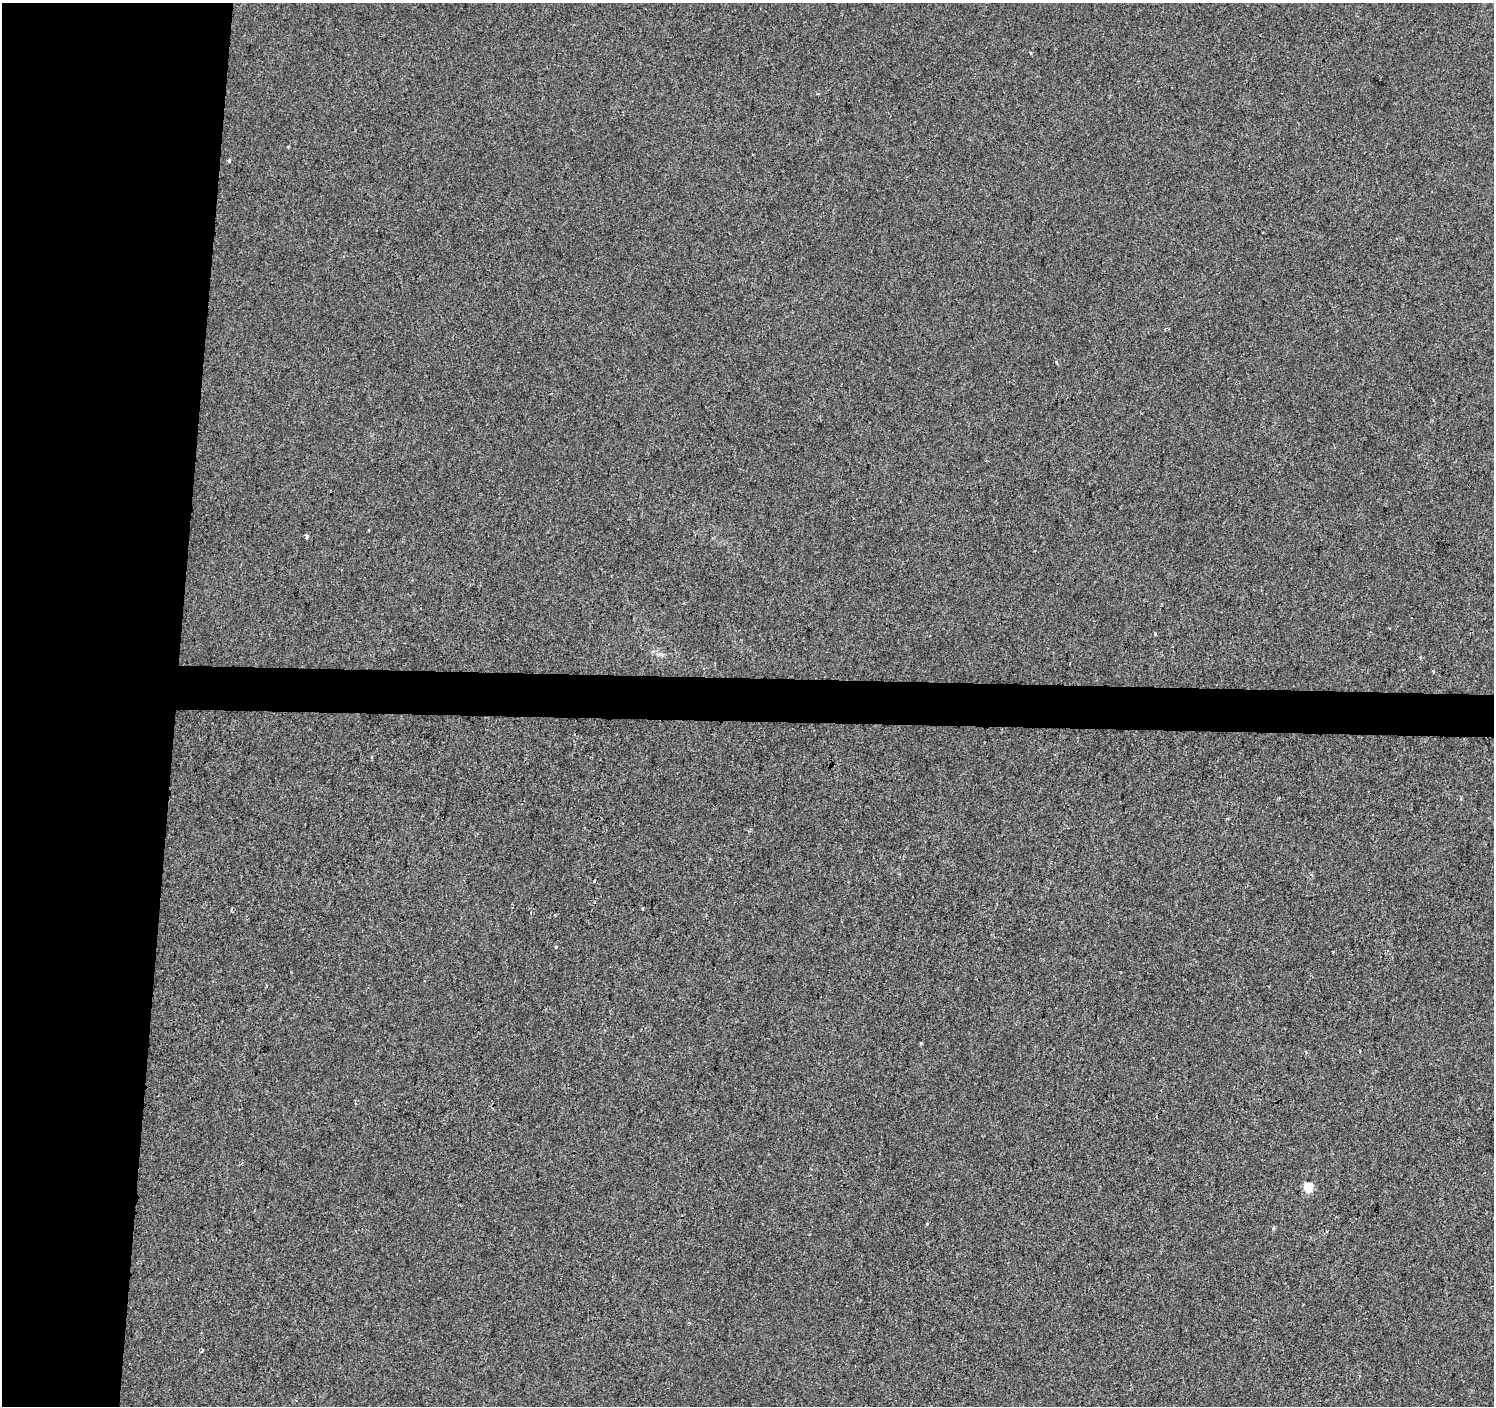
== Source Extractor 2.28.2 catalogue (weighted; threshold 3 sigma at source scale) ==
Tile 4 of 3 x 3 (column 1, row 2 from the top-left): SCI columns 7-1498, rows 1687-3090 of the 4483 x 4722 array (HDU 1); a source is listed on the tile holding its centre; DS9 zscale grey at full resolution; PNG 1496 x 1408 px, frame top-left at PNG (2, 3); no overlay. Shown black and unused: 14% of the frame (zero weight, under 2 of 3 exposures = <1% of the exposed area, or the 3 px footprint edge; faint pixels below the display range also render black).
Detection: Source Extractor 2.28.2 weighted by HDU 2 'WHT'; one run over the whole footprint, this tile lists its part. Background 0.00108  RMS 0.0048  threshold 0.0214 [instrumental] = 3 sigma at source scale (4.5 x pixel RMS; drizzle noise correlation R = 1.50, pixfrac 1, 0.0396/0.0396 arcsec/px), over >= 5 px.
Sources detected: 15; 2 cosmic-ray / hot-pixel residue — not listed; the other 13 listed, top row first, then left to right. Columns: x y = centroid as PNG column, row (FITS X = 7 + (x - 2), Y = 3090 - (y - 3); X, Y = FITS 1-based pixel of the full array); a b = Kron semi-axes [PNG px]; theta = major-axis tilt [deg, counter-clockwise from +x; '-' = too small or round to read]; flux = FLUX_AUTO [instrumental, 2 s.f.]
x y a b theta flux
229 160 3 3 - 2.1
1056 362 4 3 - 0.83
369 530 3 3 - 1.2
306 536 4 4 - 4.7
1155 634 3 3 - 0.83
642 909 3 3 - 0.86
556 947 3 3 - 0.59
921 1043 4 3 - 1.2
1308 1187 5 5 - 24
928 1223 3 3 - 3.4
1274 1228 4 3 - 0.75
689 1323 3 3 - 0.48
202 1350 3 3 - 3.7